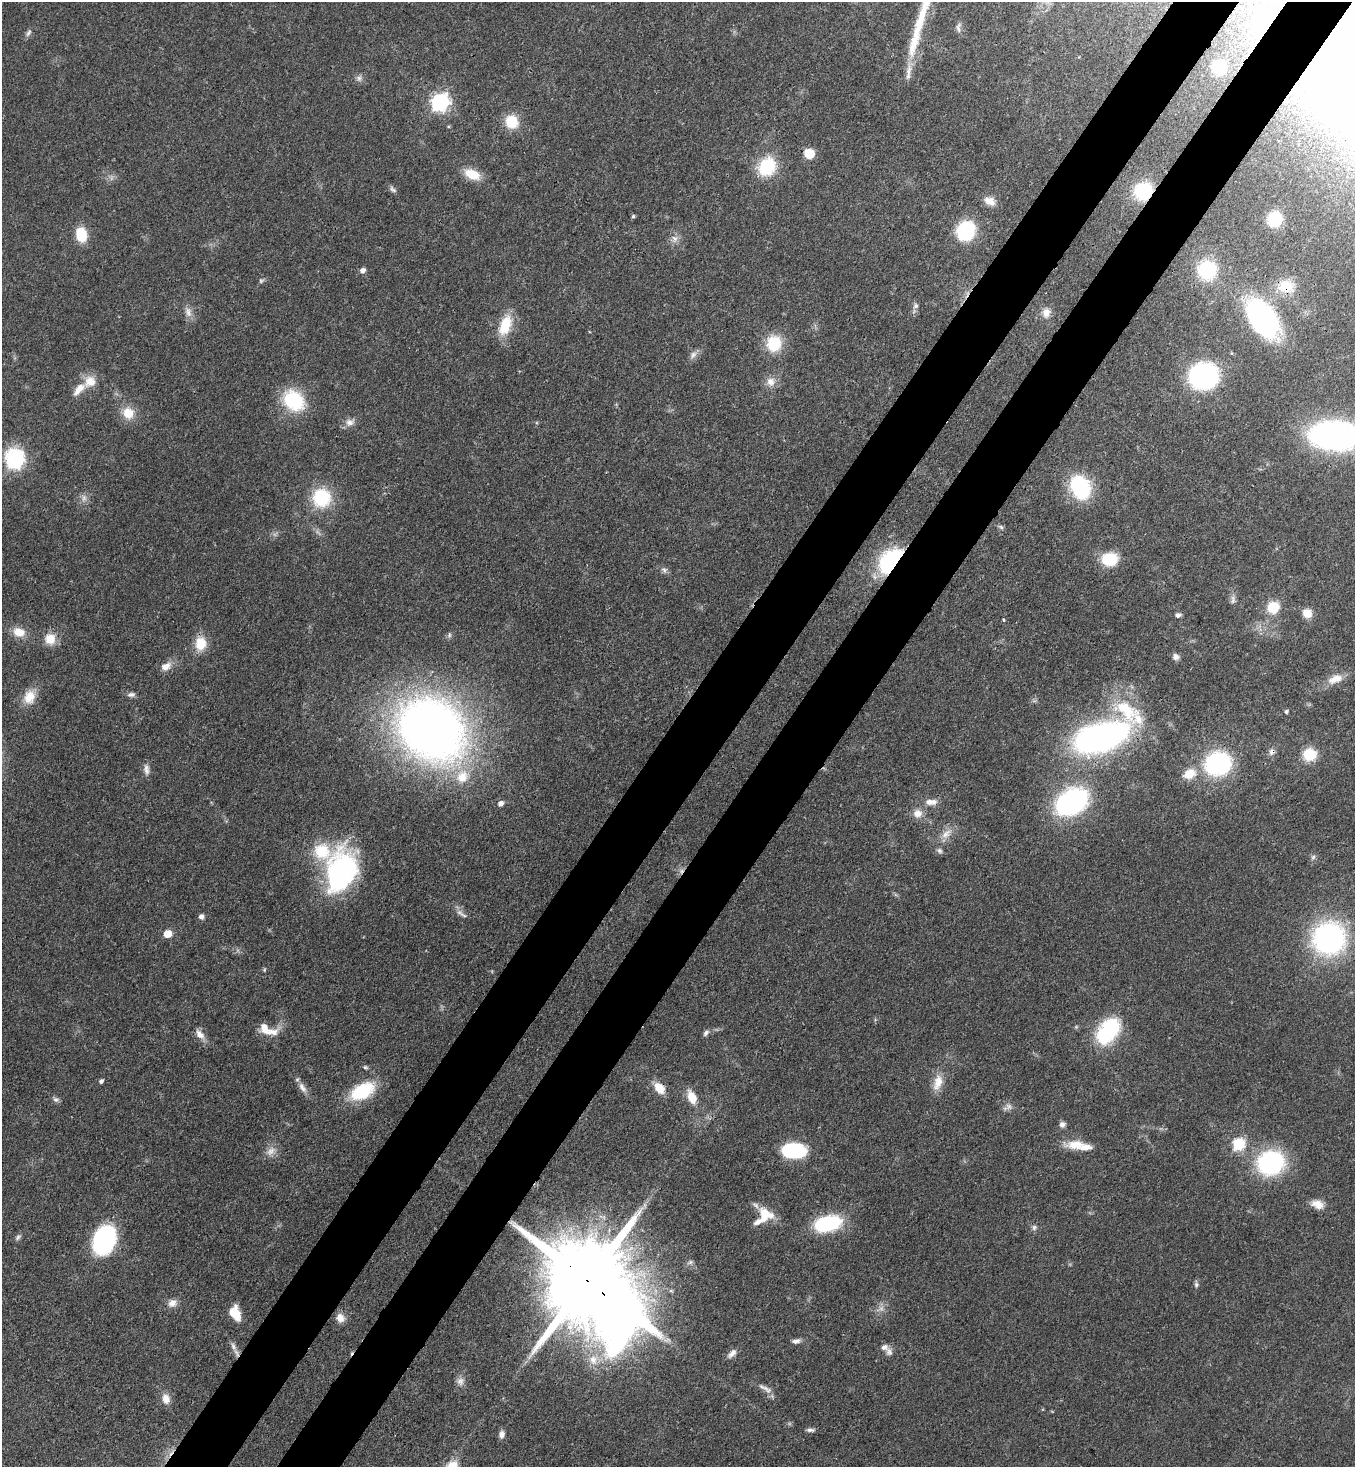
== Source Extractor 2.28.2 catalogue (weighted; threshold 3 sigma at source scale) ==
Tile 10 of 4 x 4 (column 2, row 3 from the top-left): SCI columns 1717-3069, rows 1525-2989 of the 6000 x 5978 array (HDU 1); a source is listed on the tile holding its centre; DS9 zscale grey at full resolution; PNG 1357 x 1469 px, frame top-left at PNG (2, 2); no overlay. Shown black and unused: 10% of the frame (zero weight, under 3 of 4 exposures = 7% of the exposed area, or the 3 px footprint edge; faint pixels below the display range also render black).
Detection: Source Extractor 2.28.2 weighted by HDU 2 'WHT'; one run over the whole footprint, this tile lists its part. Background 0.0729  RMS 0.004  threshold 0.018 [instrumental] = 3 sigma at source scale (4.5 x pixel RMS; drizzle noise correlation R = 1.50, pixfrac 1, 0.05/0.05 arcsec/px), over >= 5 px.
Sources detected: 138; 4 too faint to see at this stretch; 3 inside a brighter object's white glare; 1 cosmic-ray / hot-pixel residue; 1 long thin detection or spike segment (spike, bleed or trail) — not listed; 8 inside a brighter listed object's ellipse — not listed separately; the other 121 listed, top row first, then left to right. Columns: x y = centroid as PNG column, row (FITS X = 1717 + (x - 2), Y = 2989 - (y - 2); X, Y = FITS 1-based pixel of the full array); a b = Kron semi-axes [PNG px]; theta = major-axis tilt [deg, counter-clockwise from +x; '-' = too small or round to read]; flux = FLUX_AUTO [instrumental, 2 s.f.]
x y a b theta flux
1265 25 14 10 51 11
958 27 14 6 83 1.6
28 33 11 5 56 1.2
914 41 48 12 74 15
1219 68 11 10 - 17
359 78 10 6 80 1.5
440 102 8 7 - 140
511 122 15 14 - 10
809 153 8 8 - 9.6
767 167 21 17 55 20
472 174 18 10 -22 8.8
393 189 11 5 -41 1.2
1143 191 18 17 - 23
989 201 15 9 -27 3.8
633 216 5 4 - 0.69
1275 219 11 10 - 20
965 231 13 11 61 43
81 234 13 10 -82 12
674 239 11 9 79 2.6
362 270 6 5 - 1.9
1207 270 21 20 - 23
261 281 8 5 29 0.81
1286 286 22 17 -8 10
916 306 8 7 - 1.4
188 312 16 8 -70 3
1046 313 13 11 76 3.4
1263 319 28 17 -56 120
505 325 26 14 70 12
774 343 18 16 84 14
693 355 11 8 50 2
1204 376 20 19 - 84
90 382 17 15 35 6.3
771 382 12 12 - 3.7
294 400 22 18 -44 28
128 413 16 15 - 7
350 422 13 10 9 2.7
1335 435 35 19 -2 170
15 459 10 9 - 82
1080 487 22 16 -65 35
321 498 20 19 - 22
1001 527 7 5 -30 0.89
896 559 14 12 -18 44
1109 559 15 12 2 16
664 570 9 6 -48 1.3
1233 600 13 6 90 1.7
1273 607 14 13 - 9.5
1307 613 11 10 - 4.3
1178 615 6 5 - 1.4
1003 620 5 3 - 0.44
19 632 16 12 -20 6
50 639 15 13 -90 6.4
200 643 16 13 83 8.3
1176 657 8 7 - 1.7
166 666 15 10 27 3.7
1335 679 21 10 20 5.5
131 694 9 6 6 1.4
29 697 19 15 68 6.7
1126 710 44 22 -46 26
1286 711 5 4 - 0.83
431 729 53 43 -37 390
1101 737 48 24 17 150
1272 752 10 8 72 1.7
1309 755 14 13 - 10
1218 764 17 14 15 77
146 770 15 7 -84 2.2
1189 774 16 12 22 6.6
462 776 22 18 64 12
931 802 17 8 0 3.3
1071 802 21 14 31 110
501 803 6 5 - 2.1
918 813 13 12 - 3.7
946 834 18 9 42 4.2
939 851 9 6 -56 1.1
1313 857 6 6 - 1
341 871 47 30 73 75
464 915 14 4 -30 1.4
201 916 6 6 - 1.5
168 934 7 6 - 5.9
1329 939 27 26 - 88
264 970 5 4 - 0.5
1111 1027 17 16 - 26
264 1028 15 11 -64 4.7
706 1033 9 6 51 1.3
200 1034 16 8 -52 3.3
365 1067 7 5 -36 0.82
101 1081 6 5 - 1
938 1083 24 12 72 5.9
302 1088 17 8 -58 3
659 1088 14 9 -49 6.4
362 1091 27 15 28 23
692 1097 15 9 -66 6.7
56 1100 9 7 -20 1.2
1009 1106 9 9 - 1.9
1062 1124 7 7 - 1.6
1239 1144 6 6 - 47
1075 1145 25 11 4 7.4
271 1151 16 10 48 3.4
793 1151 20 13 0 35
1271 1163 24 20 26 56
1317 1204 17 10 -17 4.3
765 1215 19 18 - 9.4
828 1223 22 12 13 40
1034 1227 7 6 - 1.2
18 1237 10 6 54 1.1
104 1240 19 13 68 90
690 1262 9 5 21 1.1
588 1281 38 22 -48 9900
1196 1284 10 5 -89 1
172 1303 12 10 26 3
235 1313 15 10 -68 7.6
340 1318 12 10 -63 3.1
796 1341 11 6 10 1.7
233 1346 14 6 -65 2.2
884 1347 9 7 -8 2
732 1353 14 7 42 2.3
593 1360 15 12 -77 6.2
460 1381 11 10 - 2.5
766 1388 19 7 -38 2.6
166 1399 15 10 -75 3.6
810 1430 10 4 -3 1.2
502 1434 9 7 79 1.9
Overlapping masked pixels (flux is a lower limit): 6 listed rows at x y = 1265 25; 1143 191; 1286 286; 896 559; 1272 752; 588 1281
Isophote crosses this tile's border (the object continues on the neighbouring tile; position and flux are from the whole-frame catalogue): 1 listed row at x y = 1335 435